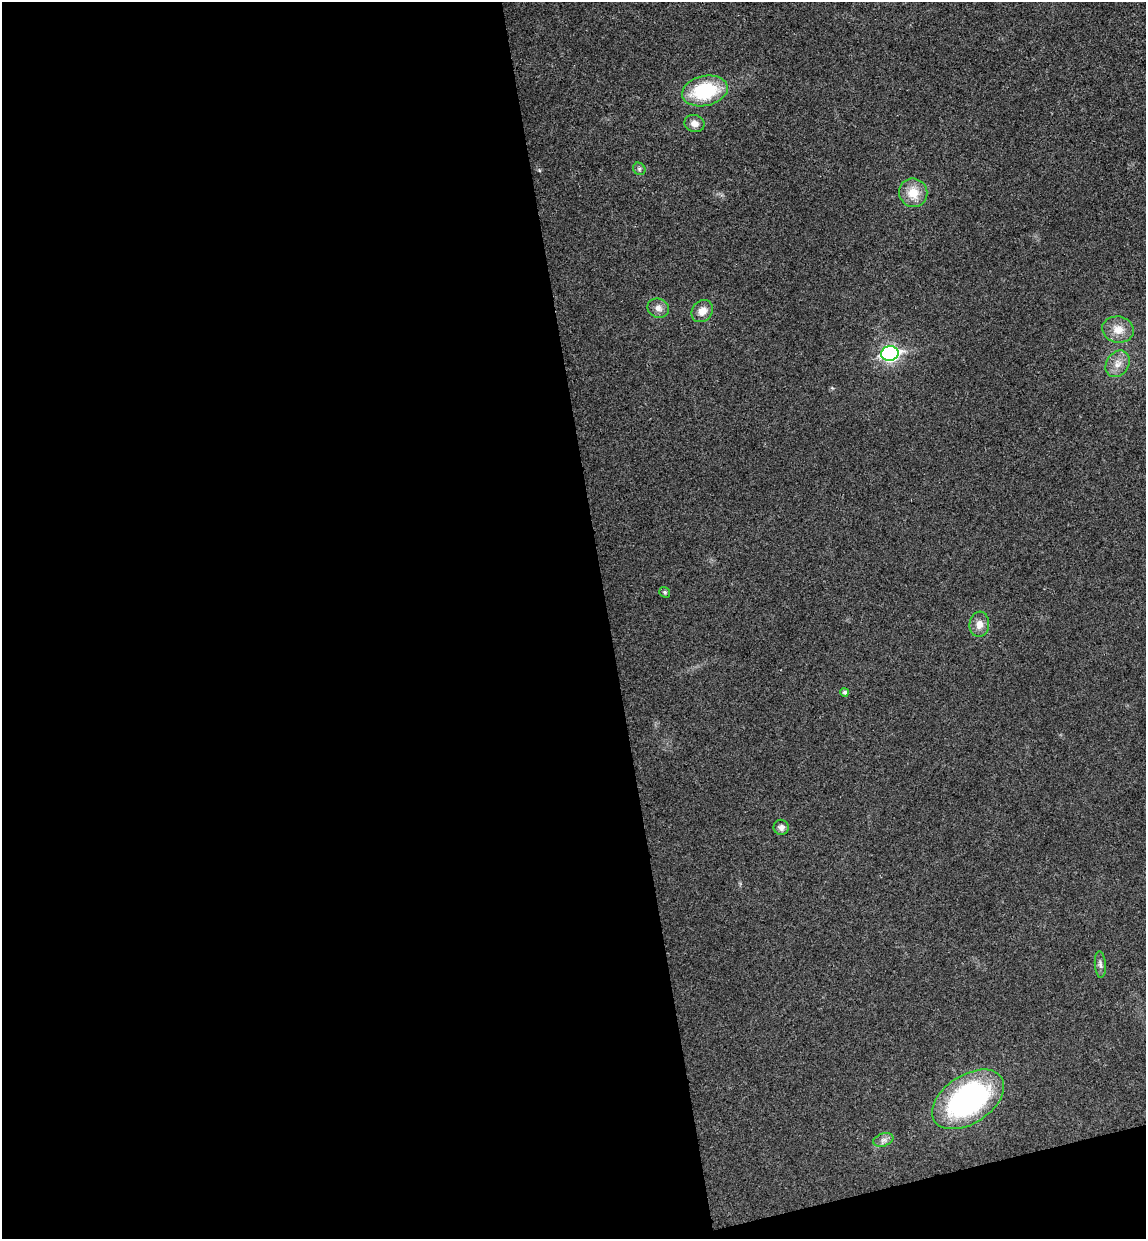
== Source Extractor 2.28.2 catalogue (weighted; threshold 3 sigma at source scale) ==
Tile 13 of 4 x 4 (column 1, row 4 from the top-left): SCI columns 156-1299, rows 58-1294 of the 5004 x 5061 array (HDU 1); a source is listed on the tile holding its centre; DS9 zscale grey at full resolution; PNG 1148 x 1241 px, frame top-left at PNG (2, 2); each listed source drawn as its Kron ellipse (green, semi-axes under 4 px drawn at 4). Shown black and unused: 55% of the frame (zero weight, under 3 of 4 exposures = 6% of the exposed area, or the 3 px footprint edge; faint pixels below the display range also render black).
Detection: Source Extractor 2.28.2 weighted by HDU 2 'WHT'; one run over the whole footprint, this tile lists its part. Background 0.0185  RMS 0.0064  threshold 0.0287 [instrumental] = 3 sigma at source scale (4.5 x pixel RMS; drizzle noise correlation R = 1.50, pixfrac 1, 0.05/0.05 arcsec/px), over >= 5 px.
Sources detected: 16; all 16 listed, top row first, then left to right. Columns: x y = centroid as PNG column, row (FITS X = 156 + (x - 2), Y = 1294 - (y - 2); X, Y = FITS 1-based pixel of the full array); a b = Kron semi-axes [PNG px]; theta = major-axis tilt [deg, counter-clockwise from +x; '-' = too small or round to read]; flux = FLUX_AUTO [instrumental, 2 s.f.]
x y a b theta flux
705 91 23 15 12 42
694 123 10 8 -19 4.3
639 169 7 5 -47 1.4
913 193 14 14 - 11
658 308 11 9 -21 3.9
702 311 12 10 51 6.1
1118 330 16 13 -10 8.7
890 353 9 7 11 160
1118 364 14 11 56 6.4
665 592 6 5 - 1.3
979 624 13 10 84 5.4
845 692 4 4 - 1.5
781 827 8 7 - 2.5
1100 964 13 5 -85 2.3
968 1099 40 24 34 130
883 1140 10 6 18 2.6